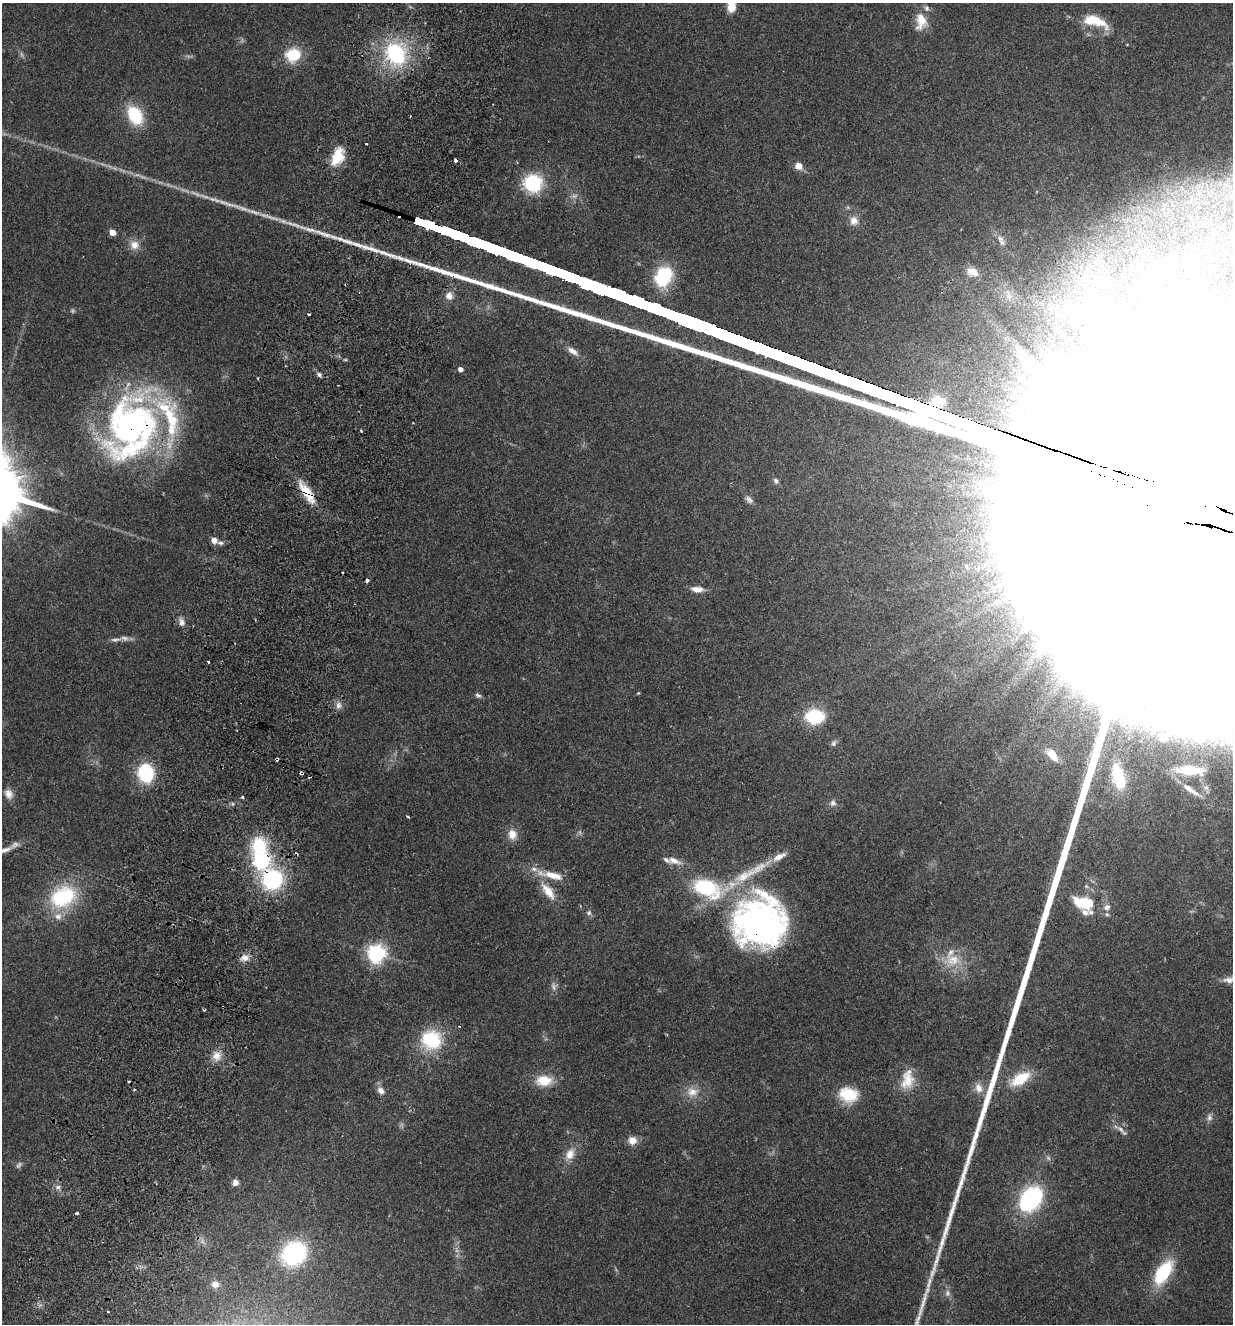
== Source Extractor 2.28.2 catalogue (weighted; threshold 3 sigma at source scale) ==
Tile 7 of 4 x 4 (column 3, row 2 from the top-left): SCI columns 2649-3879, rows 2671-3992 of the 5425 x 5337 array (HDU 1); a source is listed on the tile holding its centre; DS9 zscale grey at full resolution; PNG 1235 x 1326 px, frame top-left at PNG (2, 3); no overlay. Shown black and unused: <1% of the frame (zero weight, under 2 of 3 exposures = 3% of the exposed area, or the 3 px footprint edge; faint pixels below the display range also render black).
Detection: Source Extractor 2.28.2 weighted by HDU 2 'WHT'; one run over the whole footprint, this tile lists its part. Background 0.152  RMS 0.01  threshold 0.047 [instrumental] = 3 sigma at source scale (4.5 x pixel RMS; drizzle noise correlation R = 1.50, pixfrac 1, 0.05/0.05 arcsec/px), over >= 5 px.
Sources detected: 142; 8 too faint to see at this stretch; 10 inside a brighter object's white glare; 11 cosmic-ray / hot-pixel residue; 1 long thin detection or spike segment (spike, bleed or trail) — not listed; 15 inside a brighter listed object's ellipse — not listed separately; the other 97 listed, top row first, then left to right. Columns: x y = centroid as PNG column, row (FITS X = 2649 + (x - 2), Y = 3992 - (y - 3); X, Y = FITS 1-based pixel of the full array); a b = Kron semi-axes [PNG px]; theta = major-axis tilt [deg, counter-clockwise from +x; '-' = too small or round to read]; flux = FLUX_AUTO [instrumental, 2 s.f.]
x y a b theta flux
731 6 10 8 80 16
921 21 21 14 88 20
1095 21 32 13 -18 33
396 54 24 21 -66 100
293 55 14 12 -1 41
135 115 18 12 -59 55
366 144 3 2 - 1.9
337 157 22 12 65 27
455 161 3 3 - 9.8
799 166 9 8 - 8.7
533 183 18 17 - 66
227 203 38 5 -18 17
399 216 5 4 - 31
854 221 12 11 - 9.3
112 232 5 4 - 17
1000 238 12 7 -28 6.1
1232 238 9 7 44 3.9
134 245 12 12 - 11
1087 270 15 8 -58 12
972 272 17 11 -22 13
663 277 22 17 69 63
1008 295 19 10 -71 13
449 296 10 10 - 8.4
573 351 17 7 -35 8
460 369 5 4 - 5.6
319 375 6 5 - 2.9
131 425 76 60 59 380
361 431 3 3 - 1.1
776 481 8 6 -56 3.2
307 493 32 10 -56 27
749 500 12 7 -41 4.4
214 540 5 4 - 12
999 541 23 18 -34 39
221 543 7 5 -12 2.7
967 567 6 4 -71 1.4
697 589 16 7 -5 9.3
181 622 13 8 -75 6
116 640 19 5 4 5.5
208 661 3 2 - 1.7
638 693 4 3 - 0.95
478 695 8 6 -29 2.7
338 705 10 8 74 5.5
815 716 19 13 -1 56
1187 729 43 32 -11 110
834 743 10 7 53 3.4
1052 753 18 11 -12 11
277 759 4 4 - 6.7
1190 770 36 11 -2 35
146 773 15 12 -80 78
301 773 4 4 - 5.7
1118 777 26 13 -75 56
1206 788 12 6 -64 4.4
1191 790 33 7 -34 15
8 794 13 10 -57 8.4
242 797 3 3 - 3.2
833 803 9 9 - 4.4
408 817 3 2 - 1.4
512 834 14 12 -82 12
259 845 17 15 83 51
3 851 29 6 21 11
779 857 19 8 29 11
261 860 7 6 - 360
673 860 20 9 -21 10
551 875 37 9 -13 22
272 879 22 19 -60 110
1086 886 7 4 -32 2
706 888 37 20 -20 89
548 891 27 11 -52 21
63 897 34 25 25 84
1084 903 26 15 -26 44
589 913 8 7 - 3
758 921 64 57 59 310
376 954 7 7 - 540
244 958 12 9 13 7.9
953 960 26 17 8 26
1229 979 15 7 14 6.7
459 1027 3 3 - 1.2
431 1040 21 19 -10 68
216 1056 13 10 80 12
1020 1079 23 11 32 36
907 1080 25 18 76 24
544 1081 22 13 0 23
978 1088 15 11 -73 9.8
381 1090 12 8 -50 6.4
692 1092 18 14 10 15
848 1095 24 19 -13 33
1209 1117 11 7 83 4.4
1122 1131 23 5 -42 5.5
632 1140 10 9 - 9.7
570 1154 17 12 60 14
235 1182 7 6 - 6.5
58 1187 8 6 1 3.5
1031 1199 26 19 53 120
294 1253 23 19 44 130
1163 1272 27 13 58 64
215 1284 11 10 - 7.6
947 1293 10 8 77 4.7
Overlapping masked pixels (flux is a lower limit): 8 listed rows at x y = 396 54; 399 216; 131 425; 307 493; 277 759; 301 773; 261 860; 272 879
Isophote crosses this tile's border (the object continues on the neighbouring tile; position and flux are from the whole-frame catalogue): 4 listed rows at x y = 731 6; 1232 238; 3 851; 1229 979